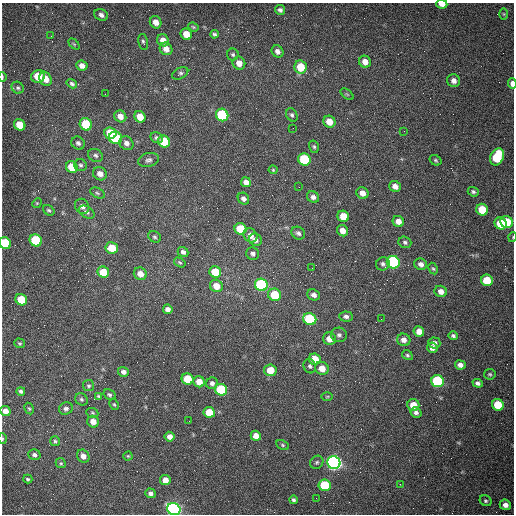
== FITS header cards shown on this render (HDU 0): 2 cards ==
NAXIS1  =                  512 /fastest changing axis
NAXIS2  =                  512 /next to fastest changing axis

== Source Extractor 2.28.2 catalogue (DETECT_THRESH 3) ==
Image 512 x 512 px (HDU 0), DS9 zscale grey, 1 PNG px = 1 image px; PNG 516 x 516 px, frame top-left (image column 1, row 512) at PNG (2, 3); each listed source drawn as its Kron ellipse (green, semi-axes under 4 px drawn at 4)
Background 1490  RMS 23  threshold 67.6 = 3 sigma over >= 5 px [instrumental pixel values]
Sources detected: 164; all 164 listed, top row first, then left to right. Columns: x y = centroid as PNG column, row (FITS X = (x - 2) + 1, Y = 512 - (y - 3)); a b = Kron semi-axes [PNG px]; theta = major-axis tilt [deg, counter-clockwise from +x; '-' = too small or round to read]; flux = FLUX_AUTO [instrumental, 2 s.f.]
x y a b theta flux
442 4 5 4 - 11000
280 10 5 5 - 3900
504 14 6 4 -89 1800
101 15 7 5 -20 5500
156 22 6 5 - 12000
193 27 5 4 - 2000
186 34 6 5 - 22000
214 34 4 4 - 2700
51 36 3 2 - 1500
163 40 6 5 - 14000
143 42 8 4 -77 3100
74 44 6 4 -45 1800
166 49 7 6 - 11000
277 51 6 5 - 6100
233 55 6 6 - 2800
365 62 6 5 - 12000
239 63 7 6 - 13000
82 66 5 5 - 8600
301 67 6 6 - 41000
180 73 9 5 28 3500
38 76 7 6 - 35000
2 77 5 2 - 1900
46 79 7 6 - 16000
454 81 7 6 - 7200
512 83 5 3 - 10000
72 84 5 4 - 3100
18 88 6 5 - 2800
105 94 2 2 - 760
347 94 7 4 -37 2200
222 115 6 6 - 150000
292 115 7 5 -60 3400
120 116 6 5 - 11000
140 117 6 5 - 22000
329 122 6 5 - 20000
86 124 6 6 - 66000
20 125 6 5 - 31000
293 128 2 2 - 690
404 131 2 2 - 650
110 133 6 5 - 44000
115 138 7 6 - 110000
157 138 6 5 - 3400
164 141 6 5 - 50000
78 143 7 6 - 4600
126 143 7 6 - 7200
314 147 6 4 -73 2500
95 155 8 6 -28 3800
497 157 9 6 67 69000
304 159 6 6 - 110000
149 160 10 7 13 4700
435 160 6 5 - 2400
80 165 6 6 - 3300
72 167 6 5 - 33000
273 170 4 4 - 1500
100 174 7 6 - 10000
246 182 5 5 - 8100
395 186 6 5 - 9200
299 187 2 2 - 920
473 192 5 4 - 3000
97 193 8 5 -27 2800
362 193 6 5 - 11000
313 197 6 5 - 5500
243 199 6 5 - 5400
37 203 5 4 - 1700
82 206 8 6 -52 6600
49 210 6 4 -36 2700
482 210 6 5 - 38000
87 212 8 5 -32 4400
343 216 6 5 - 25000
398 221 6 5 - 11000
507 222 6 6 - 51000
501 223 6 5 - 42000
240 229 6 5 - 43000
343 231 6 5 - 11000
298 233 7 6 - 4300
250 235 8 6 -48 12000
155 237 7 5 -32 2700
513 237 5 3 - 1200
36 240 6 5 - 99000
255 240 7 6 - 5800
405 242 7 5 -21 3400
5 243 6 5 - 83000
112 248 6 5 - 38000
183 252 5 5 - 4600
253 254 7 6 - 4600
180 262 6 4 -33 2000
393 262 6 6 - 280000
383 264 7 6 - 3900
421 264 6 5 - 6200
312 268 2 2 - 780
433 269 6 4 -61 2300
103 272 6 5 - 32000
215 272 6 5 - 41000
140 274 7 6 - 12000
487 280 6 5 - 43000
261 285 6 6 - 200000
216 286 6 6 - 17000
441 291 6 5 - 8700
275 295 6 6 - 51000
314 295 6 5 - 6300
21 300 6 5 - 54000
168 309 5 4 - 7000
346 317 7 5 -5 4700
310 319 7 6 - 110000
381 319 2 2 - 780
419 331 5 5 - 11000
339 335 8 7 - 4600
453 336 5 4 - 2900
330 339 6 6 - 15000
404 340 7 6 - 8200
20 343 5 4 - 2200
434 343 6 5 - 4900
432 348 5 5 - 7300
407 355 6 4 -32 2500
315 359 6 5 - 26000
460 365 5 4 - 6800
310 366 7 6 - 3600
322 368 7 6 - 17000
270 370 6 6 - 22000
123 372 5 5 - 6300
490 374 6 5 - 2400
188 379 6 5 - 49000
437 381 6 6 - 170000
199 382 5 5 - 17000
212 383 6 5 - 4600
478 383 5 4 - 4000
89 386 6 5 - 2600
221 390 6 6 - 99000
21 391 4 3 - 3400
109 395 6 5 - 3100
98 396 4 3 - 2200
327 396 6 4 2 1800
81 399 6 5 - 2900
114 404 6 4 -62 1900
413 405 6 5 - 21000
498 405 6 5 - 50000
29 409 6 4 -61 1900
66 409 7 6 - 4300
5 411 5 5 - 10000
209 412 6 5 - 28000
92 413 6 5 - 2200
416 413 5 5 - 4600
189 421 2 2 - 630
93 422 6 5 - 13000
256 436 5 5 - 13000
170 437 5 5 - 8400
2 439 5 3 - 1800
55 441 5 5 - 2400
283 445 7 4 -28 2300
34 455 6 5 - 4400
83 456 7 6 - 8800
128 456 4 4 - 1600
317 462 7 6 - 3100
61 463 5 4 - 2200
334 463 6 6 - 720000
28 479 4 3 - 2100
165 480 5 5 - 13000
400 484 4 3 - 1300
325 485 6 5 - 91000
150 493 5 4 - 4600
316 498 2 2 - 3600
293 500 4 4 - 3100
486 501 6 5 - 2700
505 505 6 5 - 8900
174 509 7 6 - 580000
At the frame edge (FLAGS 8, measured only in part): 7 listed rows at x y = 442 4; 2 77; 512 83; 513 237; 5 243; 2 439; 174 509